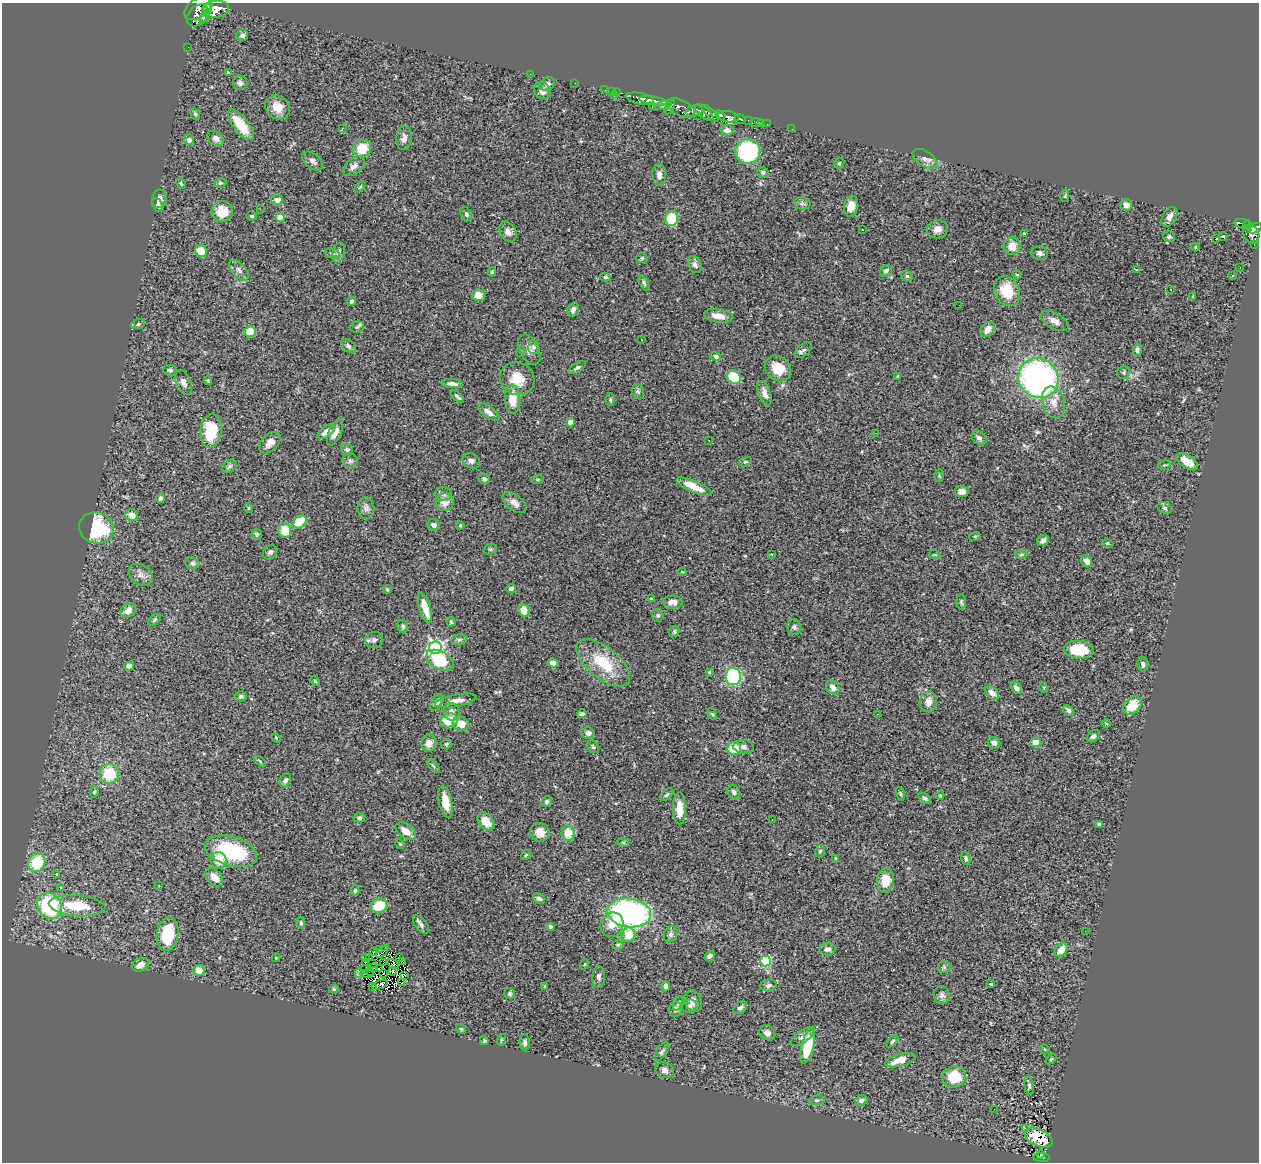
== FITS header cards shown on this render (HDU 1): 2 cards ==
NAXIS1  =                 1257
NAXIS2  =                 1160

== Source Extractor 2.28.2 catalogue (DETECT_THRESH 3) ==
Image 1257 x 1160 px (HDU 1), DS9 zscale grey, 1 PNG px = 1 image px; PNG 1261 x 1164 px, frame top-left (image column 1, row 1160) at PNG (2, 3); each listed source drawn as its Kron ellipse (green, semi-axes under 4 px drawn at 4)
Background 0.464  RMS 0.045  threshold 0.136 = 3 sigma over >= 5 px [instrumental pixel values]
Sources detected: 359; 7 with non-positive FLUX_AUTO (blend fragments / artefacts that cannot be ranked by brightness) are neither listed nor drawn; the other 352 listed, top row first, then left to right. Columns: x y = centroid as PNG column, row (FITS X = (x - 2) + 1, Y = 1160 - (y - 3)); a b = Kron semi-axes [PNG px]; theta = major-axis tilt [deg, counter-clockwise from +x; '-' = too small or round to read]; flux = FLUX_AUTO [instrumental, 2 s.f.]
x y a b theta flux
198 8 15 9 37 1100
215 9 13 8 9 1800
206 12 11 4 67 1100
198 15 13 9 48 1300
205 17 7 3 55 310
242 35 6 6 - 8.2
188 47 2 2 - 3.9
228 72 3 3 - 5.7
530 74 2 2 - 17
240 83 7 7 - 9.5
575 83 2 2 - 7.3
547 84 8 6 30 11
605 90 2 2 - 6.9
542 91 9 8 - 17
611 91 2 2 - 6.1
617 92 4 2 - 9.8
614 96 3 2 - 42
640 99 14 5 -10 850
653 101 14 4 -9 830
663 105 8 4 16 250
277 107 13 11 -45 41
652 107 3 2 - 5.4
670 107 8 3 62 250
681 108 15 8 -25 600
694 111 8 5 14 520
704 113 11 5 -40 690
710 113 11 4 -46 570
195 114 6 4 -66 5.1
697 115 3 2 - 7.6
720 115 5 4 - 520
728 117 10 5 -7 540
740 119 5 4 - 160
748 121 3 3 - 130
756 122 6 3 1 37
762 123 3 2 - 6
767 124 3 2 - 3.2
241 125 18 7 -53 83
342 128 2 2 - 2.1
792 129 2 2 - 4.4
727 130 7 5 -9 15
216 138 9 6 -35 17
404 138 12 8 83 16
189 140 5 5 - 12
362 149 9 8 - 75
748 151 12 12 - 240
925 159 13 7 -33 17
313 161 12 7 -39 13
839 163 5 4 - 4.4
354 166 12 7 38 17
763 172 5 5 - 6
659 175 10 7 -89 15
220 183 6 5 - 5.6
181 184 6 4 -64 4.4
360 187 6 4 44 3.7
1065 196 6 4 76 3.4
159 199 9 7 80 13
277 200 6 5 - 12
802 203 8 6 -9 7.5
158 205 7 5 -66 9.6
1126 205 6 5 - 17
851 206 10 7 79 35
260 209 2 2 - 22
222 211 11 10 - 52
466 214 7 5 -65 6.9
252 216 5 4 - 4
280 217 4 4 - 51
1170 217 11 7 59 16
672 219 7 6 - 130
1242 223 8 4 -7 150
1248 225 4 3 - 160
1255 228 7 3 34 240
863 229 3 3 - 14
937 229 11 9 17 22
508 232 10 7 -59 16
1024 234 3 3 - 4.7
1251 234 10 7 -64 440
1169 237 5 5 - 5
1223 237 4 3 - 11
1216 239 3 3 - 14
1254 244 3 2 - 17
1012 246 9 8 - 39
1195 247 4 3 - 2.4
201 251 6 6 - 49
332 253 8 4 -15 5.2
339 253 10 6 76 9.3
1040 253 8 6 -10 11
642 258 5 4 - 4.6
695 265 9 6 -69 10
1240 268 2 2 - 2.3
1136 269 4 2 - 4.8
239 270 12 7 -48 14
886 271 6 5 - 7.6
492 272 5 3 - 5
1017 275 4 3 - 2.5
907 276 6 5 - 4.8
1233 276 3 2 - 3.7
605 277 5 4 - 3.9
644 283 8 4 -63 6.1
1171 289 3 2 - 2.6
1007 291 15 12 -62 82
478 295 6 6 - 33
1193 296 3 3 - 3.3
352 301 4 4 - 6.1
959 305 2 2 - 1.3
573 309 7 5 72 14
718 316 15 7 -8 28
1055 321 15 8 -30 20
138 324 7 4 21 5.6
357 327 7 5 16 5.9
988 329 8 6 49 25
250 331 6 5 - 61
641 340 3 2 - 3.4
348 346 8 5 -41 8.3
534 347 7 5 -88 6.4
529 350 16 9 -62 21
803 350 9 6 40 8.3
1137 350 6 4 86 9.1
521 351 5 3 - 3.1
716 356 5 4 - 7.4
577 368 9 4 30 7.2
778 368 14 11 -41 65
170 370 7 5 -6 6.3
1124 373 6 6 - 6
898 376 4 4 - 3
734 377 7 6 - 100
1038 378 21 19 -39 950
517 379 17 16 - 64
208 380 4 3 - 3.3
183 382 13 7 -66 16
452 384 10 4 -5 13
638 392 8 6 -68 6.2
764 393 13 6 -71 19
457 396 8 3 -42 5.7
513 399 14 7 -88 51
610 400 6 4 -88 4.7
1053 402 16 11 -74 34
489 412 13 5 -37 16
570 422 4 4 - 31
211 431 17 10 83 110
326 432 10 5 35 26
335 432 14 6 66 22
876 433 2 2 - 2.1
979 438 8 6 -40 11
709 440 3 2 - 2.8
270 443 13 8 45 21
347 450 6 6 - 7.3
350 461 8 7 - 8
471 461 9 7 -30 11
745 462 7 4 17 4.6
1187 462 12 6 -33 51
1164 465 6 4 11 4.1
229 466 7 6 - 6.7
939 476 6 5 - 3.6
484 479 6 5 - 6.8
537 479 6 3 8 3.8
694 486 19 6 -23 56
962 491 7 5 -7 16
443 494 8 7 - 9.8
160 498 5 4 - 7.8
445 502 9 8 - 30
514 503 14 8 -37 19
249 508 5 3 - 2.8
366 508 10 8 -90 14
1165 508 7 5 -16 7.1
132 515 6 6 - 27
300 522 7 5 41 90
434 525 6 5 - 11
460 525 4 3 - 3.5
96 528 17 15 -19 240
285 530 7 6 - 50
257 534 5 5 - 6.3
975 536 6 3 18 3.4
1043 540 6 5 - 9.6
1108 543 6 4 -21 3.7
490 549 7 5 18 5.4
270 552 8 6 43 8.2
771 554 2 2 - 2.3
935 555 5 3 - 2.8
1021 555 6 4 2 4.3
1086 561 6 5 - 16
193 563 7 6 - 6.8
682 572 4 4 - 3.7
141 575 13 9 -38 20
511 588 5 4 - 11
387 589 4 4 - 3.2
651 599 4 3 - 3.2
673 602 10 6 0 24
961 602 7 4 -89 5.3
425 608 16 5 -73 53
128 610 9 6 38 20
524 610 6 5 - 44
658 615 6 6 - 6.9
155 620 7 4 39 5.3
451 622 4 4 - 3.7
403 626 6 5 - 6.2
794 627 8 7 - 8.2
674 631 6 5 - 4.2
374 640 9 8 - 11
459 640 8 5 11 6.3
435 648 6 6 - 710
1079 650 15 9 -5 93
440 660 15 9 -30 150
553 663 5 4 - 15
603 663 32 15 -39 120
1143 664 7 5 -88 10
129 666 5 4 - 17
709 672 4 3 - 2.9
733 677 8 7 - 330
315 681 6 3 -45 3.2
833 687 8 6 -49 18
1016 688 7 4 -51 12
1044 688 5 3 - 2.9
992 693 8 5 -41 19
241 696 6 5 - 7.2
456 701 21 6 11 24
928 702 10 8 79 24
437 703 9 5 57 11
1132 705 10 7 44 58
1068 710 6 4 -47 9.5
452 712 9 8 - 13
582 714 5 3 - 6.1
712 714 6 4 -59 4.3
877 714 2 2 - 1.5
449 720 9 7 15 80
461 724 8 7 - 40
1106 724 5 3 - 2.6
588 733 6 6 - 11
1093 736 7 5 44 9.2
276 738 5 4 - 3.2
1035 742 5 4 - 28
429 743 9 7 78 19
994 743 6 5 - 11
446 744 6 5 - 4.6
593 747 7 5 -57 4.9
744 747 10 6 -3 13
734 748 7 6 - 70
260 761 7 3 -38 4
433 766 8 3 -45 4.6
109 774 9 9 - 110
285 780 7 5 60 7.7
94 792 6 4 72 3.7
734 792 7 6 - 9.3
900 794 7 4 -71 4.4
667 795 8 4 44 6
940 795 4 4 - 3
925 798 7 4 -37 6.9
445 802 16 6 -79 47
547 802 5 5 - 6.6
680 808 16 6 -89 47
359 818 6 5 - 7.3
772 819 2 2 - 2
486 821 10 7 -52 46
1099 824 4 4 - 8.2
406 831 11 7 -34 29
540 832 10 9 - 24
568 833 7 6 - 53
623 842 6 3 -19 3.5
400 844 5 3 - 2.7
231 851 27 14 -16 220
820 851 6 4 73 5.7
526 855 5 4 - 4.4
836 858 3 3 - 5
966 858 7 4 -73 6.2
218 860 8 8 - 50
37 863 10 8 63 110
57 875 4 3 - 2.8
214 877 10 7 -47 27
885 880 12 8 86 48
159 886 3 3 - 3.9
60 888 3 2 - 24
355 890 5 4 - 4.5
539 898 6 4 -25 7.8
49 906 13 11 -65 320
77 906 28 10 -4 100
379 906 9 7 23 83
629 913 22 14 -7 710
301 923 6 4 -82 5
421 924 11 5 -51 11
612 925 12 11 - 39
550 927 4 3 - 5.5
1085 931 2 2 - 2.7
168 934 17 10 81 120
671 934 8 6 64 9.3
628 935 7 7 - 62
618 945 5 4 - 4.8
828 949 8 6 3 12
380 950 3 2 - 4
1061 950 7 5 48 31
374 952 3 2 - 6.2
382 952 8 3 44 5.7
710 956 5 4 - 8.2
366 957 3 2 - 5.1
369 957 3 2 - 1.1
276 958 4 4 - 3.1
400 958 3 2 - 6.3
403 961 3 2 - 3.2
765 961 5 5 - 260
366 963 4 3 - 4.8
383 963 3 2 - 2.7
372 964 2 2 - 0.4
393 964 6 3 -44 3.8
585 964 5 3 - 2.7
141 965 9 6 23 20
374 967 4 2 - 0.17
944 967 6 6 - 5
379 969 3 2 - 8.1
199 970 6 5 - 41
364 970 3 2 - 0.76
393 971 4 2 - 7.6
370 972 3 2 - 1.1
359 973 4 2 - 4.6
383 973 4 2 - 2.2
367 974 6 2 -4 1.9
405 975 4 2 - 4.3
599 977 11 6 86 11
402 982 3 2 - 5.2
991 984 4 3 - 13
380 985 8 4 21 12
769 985 8 6 8 9.8
373 986 4 2 - 3.9
545 986 4 4 - 3
665 986 5 4 - 9.9
334 989 5 4 - 4.4
509 994 5 5 - 6.8
942 995 9 8 - 9.4
693 1001 11 8 -64 22
678 1003 8 4 67 4.5
689 1006 7 6 - 9.9
740 1008 8 5 38 9
676 1009 7 6 - 10
461 1029 5 4 - 3.9
767 1033 8 7 - 12
802 1037 14 6 34 14
501 1040 6 3 71 3.4
484 1041 4 3 - 3.7
892 1041 7 4 45 5.7
525 1042 8 5 -84 10
808 1046 17 6 77 120
1044 1049 5 3 - 2.5
662 1052 11 5 58 7.1
1051 1059 6 4 45 3.8
900 1060 15 6 14 44
665 1070 9 8 - 14
954 1077 12 10 2 95
1029 1086 9 4 -81 6.3
817 1100 8 5 8 5.7
861 1100 6 5 - 10
994 1109 2 2 - 1.9
1026 1128 3 3 - 45
1038 1138 15 8 -27 57
1041 1155 3 3 - 16
1042 1158 8 3 -3 54
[7 non-positive-flux detections neither listed nor drawn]